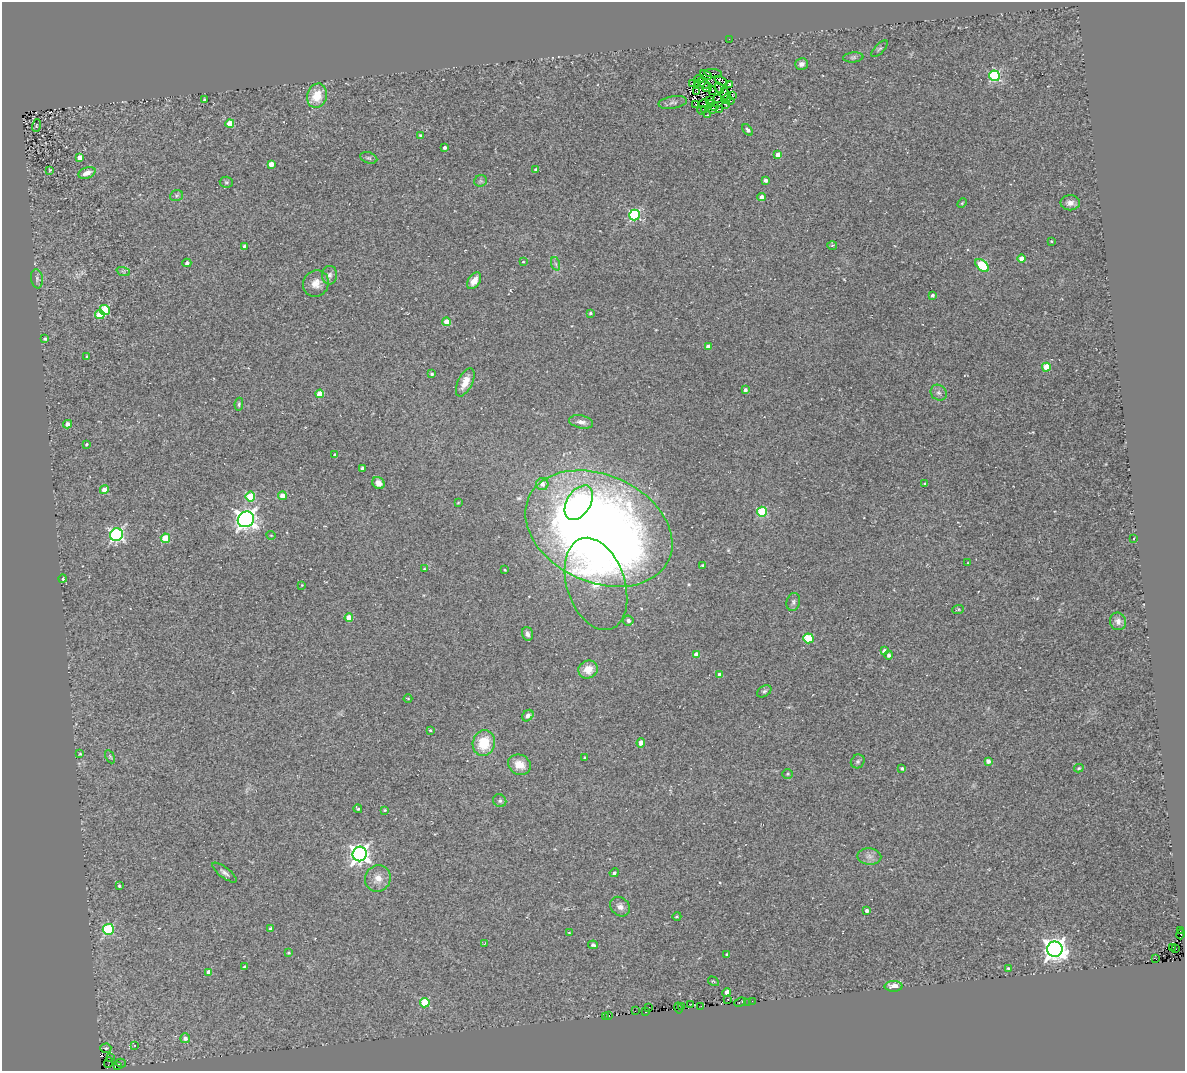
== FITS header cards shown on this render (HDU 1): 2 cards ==
NAXIS1  =                 1183
NAXIS2  =                 1069

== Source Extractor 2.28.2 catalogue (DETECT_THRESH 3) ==
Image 1183 x 1069 px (HDU 1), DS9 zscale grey, 1 PNG px = 1 image px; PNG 1187 x 1073 px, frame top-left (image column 1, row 1069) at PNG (2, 2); each listed source drawn as its Kron ellipse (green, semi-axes under 4 px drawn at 4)
Background 0.0124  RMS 0.021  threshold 0.0638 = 3 sigma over >= 5 px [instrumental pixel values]
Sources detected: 193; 3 with non-positive FLUX_AUTO (blend fragments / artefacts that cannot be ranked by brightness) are neither listed nor drawn; the other 190 listed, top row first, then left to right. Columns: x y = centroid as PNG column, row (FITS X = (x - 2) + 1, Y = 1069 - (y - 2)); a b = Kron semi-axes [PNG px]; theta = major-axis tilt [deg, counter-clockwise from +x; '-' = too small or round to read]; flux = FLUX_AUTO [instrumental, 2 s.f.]
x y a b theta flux
729 39 2 2 - 22
880 49 10 5 46 2.7
853 57 10 5 5 3.3
802 64 6 5 - 6.7
713 73 9 2 -6 1
706 75 6 4 -26 0.94
994 76 5 5 - 140
699 79 5 3 - 0.41
721 81 7 3 -27 0.8
693 84 3 2 - 2.4
698 84 4 3 - 1.5
703 84 7 2 -33 2.2
729 84 4 3 - 1.3
707 88 5 3 - 3.2
719 88 6 2 -58 1.4
697 91 4 2 - 1.9
712 91 2 2 - 1.8
724 94 6 2 -89 0.13
732 95 2 2 - 1.1
317 96 12 10 74 32
717 99 3 2 - 1.6
726 99 5 3 - 0.16
204 100 3 3 - 2.4
710 101 3 2 - 0.73
730 101 4 2 - 2.3
673 102 14 6 9 5.4
696 104 3 2 - 1.6
704 104 5 2 - 1.2
712 104 3 2 - 0.92
726 105 4 2 - 1.6
715 107 4 3 - 0.86
720 109 3 2 - 1.6
701 110 4 2 - 0.96
704 110 3 2 - 3.3
712 110 3 3 - 7.7
707 115 3 3 - 1
230 123 4 4 - 25
36 126 6 3 71 0.93
747 130 6 4 -55 4.3
421 135 4 4 - 3.2
445 148 3 3 - 4.3
778 155 4 4 - 12
80 157 4 4 - 11
369 158 9 5 -18 3.1
271 164 4 4 - 12
535 169 3 3 - 1.9
50 170 3 3 - 1.1
87 173 9 5 20 11
765 180 4 3 - 5.5
481 181 6 6 - 2.8
226 182 6 5 - 2.5
176 196 6 5 - 2.4
762 197 4 4 - 6.6
962 203 5 3 - 1.5
1070 203 9 7 -1 8.1
634 215 5 5 - 150
1051 241 3 2 - 1.3
832 245 5 3 - 1.5
245 246 4 3 - 4.4
1021 259 4 4 - 10
523 262 4 3 - 1.3
187 263 4 4 - 5.2
556 264 7 4 -71 3
982 265 8 5 -43 88
123 271 7 4 -18 2.6
330 275 9 7 87 5.8
37 279 9 6 -81 4.7
474 281 9 6 55 14
316 283 14 12 56 15
932 295 3 3 - 2.9
105 310 5 5 - 71
590 313 3 3 - 2
100 314 5 4 - 44
447 322 4 4 - 26
45 339 4 3 - 2.4
708 346 4 4 - 5.6
87 356 4 2 - 1.2
1046 367 4 4 - 34
432 374 4 3 - 2.3
465 382 15 7 64 16
745 390 4 4 - 3.7
939 393 8 7 - 5.6
320 394 4 4 - 33
239 404 6 4 81 2.3
581 422 12 6 -12 7.7
68 424 4 4 - 7.9
86 444 3 3 - 2.1
334 455 3 3 - 1.7
362 468 3 3 - 2.8
378 483 6 5 - 9.5
542 484 6 6 - 8.5
925 484 4 3 - 2.8
104 490 4 4 - 10
250 496 5 5 - 62
282 496 4 4 - 14
458 503 3 3 - 1.2
579 503 19 12 58 160
762 512 5 5 - 88
246 519 8 7 - 880
599 529 77 53 -24 2200
116 535 6 6 - 320
271 535 4 3 - 1.1
165 538 4 4 - 48
1134 539 3 2 - 1.7
968 563 3 3 - 1.1
702 565 3 3 - 1.5
424 569 4 3 - 1.3
504 570 3 2 - 1.4
63 579 4 4 - 1.9
596 584 47 29 -72 100
302 585 2 2 - 1
793 602 9 6 74 4.1
958 609 6 4 20 1.7
349 618 4 4 - 23
628 621 5 5 - 5.2
1118 621 9 8 - 8.1
527 634 7 5 -75 5.1
808 638 5 5 - 61
884 651 4 4 - 8.2
696 655 4 4 - 16
889 655 4 4 - 4
588 669 10 9 - 19
720 675 4 4 - 14
764 691 8 5 33 3.1
408 698 4 3 - 1
528 716 6 5 - 5.1
430 730 3 3 - 1.5
484 743 13 11 75 46
641 743 4 4 - 15
80 754 3 3 - 1.5
110 757 7 4 -63 1.8
584 758 3 3 - 1.8
858 761 7 6 - 3.2
988 761 4 4 - 6.7
519 765 12 10 -24 19
1079 768 5 3 - 2.1
902 769 4 3 - 2.8
788 774 5 5 - 1.9
500 801 7 6 - 3.4
358 809 4 3 - 1.9
385 810 4 4 - 1.4
360 854 7 7 - 750
869 856 12 8 -2 7.8
224 873 15 5 -37 5.2
614 873 4 4 - 2.7
378 878 13 12 - 15
119 886 4 3 - 1.9
620 907 11 8 -44 7.8
867 911 4 3 - 5
677 916 4 3 - 1.5
108 929 5 5 - 120
271 929 4 3 - 4.6
1180 931 3 2 - 61
569 933 3 2 - 0.85
1181 934 5 3 - 29
485 943 3 2 - 0.85
593 945 5 4 - 3.5
1173 947 3 2 - 4.8
1055 949 8 7 - 1100
1176 949 3 2 - 25
288 953 3 3 - 1.8
727 954 3 3 - 2.5
1156 959 2 2 - 1.1
245 967 4 3 - 3.9
1008 968 4 3 - 1.7
209 972 4 4 - 14
713 981 6 3 -30 1.5
894 986 9 5 0 13
727 992 4 4 - 12
728 999 3 3 - 23
752 1001 2 2 - 4.3
740 1002 6 3 21 2.2
748 1002 2 2 - 2.4
425 1003 5 5 - 63
691 1004 2 2 - 7.5
681 1006 3 2 - 5.3
701 1006 3 2 - 1.1
649 1007 2 2 - 1.3
678 1008 5 3 - 6.8
635 1011 2 2 - 4.8
646 1012 3 3 - 12
605 1016 3 2 - 1.1
609 1016 2 2 - 0.8
185 1038 5 5 - 7.2
135 1045 3 2 - 2.3
106 1048 5 4 - 2.1
110 1058 3 2 - 3.2
109 1062 5 2 - 3.8
121 1063 5 2 - 4.1
118 1065 3 2 - 3.4
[3 non-positive-flux detections neither listed nor drawn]